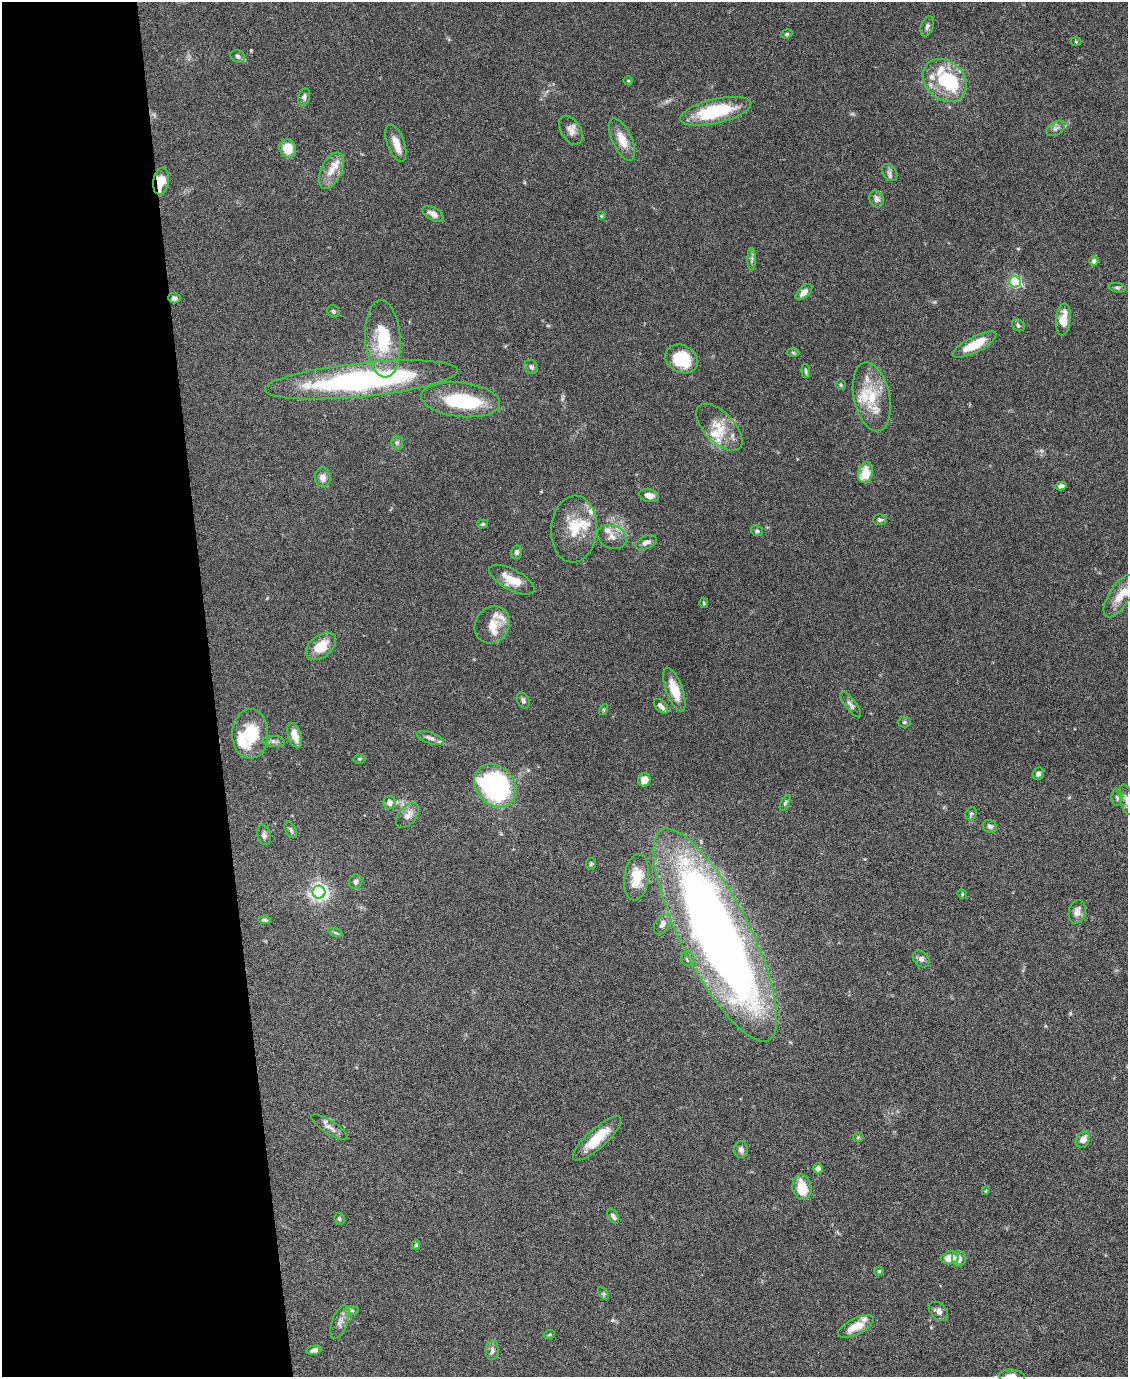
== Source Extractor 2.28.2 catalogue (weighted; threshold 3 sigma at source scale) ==
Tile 5 of 4 x 3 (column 1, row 2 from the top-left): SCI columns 3-1128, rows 1604-2978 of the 4507 x 4480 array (HDU 1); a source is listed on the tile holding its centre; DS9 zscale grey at full resolution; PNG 1130 x 1379 px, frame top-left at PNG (2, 2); each listed source drawn as its Kron ellipse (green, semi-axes under 4 px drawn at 4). Shown black and unused: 19% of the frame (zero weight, under 4 of 8 exposures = <1% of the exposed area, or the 3 px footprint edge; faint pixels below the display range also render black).
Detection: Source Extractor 2.28.2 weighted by HDU 2 'WHT'; one run over the whole footprint, this tile lists its part. Background 0.0544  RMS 0.0038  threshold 0.0155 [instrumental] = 3 sigma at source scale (4.09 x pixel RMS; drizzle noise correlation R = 1.36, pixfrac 0.8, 0.05/0.05 arcsec/px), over >= 5 px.
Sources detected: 139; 1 too faint to see at this stretch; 3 inside a brighter object's white glare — neither listed nor drawn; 21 inside a brighter listed object's ellipse — not listed separately; the other 114 listed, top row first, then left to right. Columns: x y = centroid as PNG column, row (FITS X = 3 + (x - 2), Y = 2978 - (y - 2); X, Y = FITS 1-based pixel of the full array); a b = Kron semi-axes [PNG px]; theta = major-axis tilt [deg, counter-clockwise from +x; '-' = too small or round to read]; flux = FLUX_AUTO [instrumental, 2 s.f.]
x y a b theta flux
927 26 10 6 72 1.1
787 34 6 4 23 0.45
1076 41 5 3 - 0.36
238 56 7 6 - 0.94
945 80 24 19 -44 17
628 81 4 3 - 0.3
304 97 9 5 77 0.96
715 111 36 12 13 22
1056 128 10 6 32 1.4
571 130 16 9 -59 2.5
622 140 23 9 -65 5.5
396 143 19 8 -70 4.3
288 148 9 8 - 6.3
331 171 19 10 64 4.4
890 173 9 7 -55 1.2
161 181 13 7 79 6.1
877 199 9 7 -70 1.5
433 214 11 6 -30 2.7
601 216 4 4 - 0.32
752 259 11 4 89 0.86
1094 261 4 4 - 1.5
1015 282 6 5 - 49
1117 288 9 4 -10 0.67
804 292 10 5 43 1.9
174 298 6 5 - 1
333 311 6 5 - 0.71
1063 319 16 7 84 5.7
1018 325 7 5 -34 0.75
383 339 39 17 -86 16
974 345 24 7 27 8.1
793 353 6 4 -2 0.48
682 359 17 13 -28 13
531 367 7 6 - 1.1
806 371 7 4 -85 0.54
361 380 97 17 6 88
841 385 5 5 - 0.46
872 397 35 18 -78 12
461 400 39 17 -6 24
719 427 29 15 -46 8.2
397 443 7 6 - 0.81
865 473 10 7 75 6.5
323 477 10 8 -84 2.3
1061 486 5 4 - 1.1
649 496 10 6 -13 2.5
880 520 7 5 3 0.81
483 524 5 4 - 0.53
574 529 33 23 86 11
757 531 6 5 - 0.64
612 537 15 11 -22 2.7
646 542 11 6 21 1.7
516 552 7 5 74 0.79
512 580 25 10 -28 6.8
1119 596 24 10 58 5.4
704 603 5 3 - 0.35
492 625 19 17 57 5.8
321 646 17 11 39 7.1
674 690 23 8 -70 7.8
523 701 8 6 -61 0.82
851 705 15 5 -53 1.3
661 706 9 5 -46 2
604 710 5 4 - 0.49
904 722 6 5 - 0.56
250 734 25 18 90 14
295 735 13 6 -73 4.5
430 738 14 5 -19 1.5
274 741 11 5 -6 1.1
359 759 6 4 13 0.52
1038 774 6 5 - 1.1
644 780 7 6 - 3.2
495 786 23 19 -49 73
1117 797 8 5 -87 0.82
1126 800 15 6 -77 1.6
389 803 6 6 - 1.7
785 803 8 4 65 0.65
971 814 7 5 67 0.69
408 815 14 8 50 2.7
990 826 7 6 - 1
291 830 9 5 -62 0.9
264 835 10 6 -75 1.2
591 864 6 5 - 0.55
637 877 23 12 82 9.3
356 882 7 6 - 1.1
319 892 6 6 - 150
962 894 5 4 - 0.38
1077 912 12 8 75 2.4
265 920 6 4 -6 0.68
662 924 11 7 58 1.9
335 932 7 3 -19 0.54
715 935 118 34 -63 400
688 959 7 7 - 1.4
921 959 9 7 -46 1.3
329 1127 21 6 -33 2.2
858 1137 5 4 - 0.45
597 1138 31 9 42 9.3
1083 1140 8 6 54 2.7
741 1150 8 7 - 1.4
818 1168 5 4 - 2
802 1187 13 9 -77 7.5
985 1191 4 3 - 0.27
613 1216 8 5 -58 1.1
339 1219 6 5 - 0.57
416 1245 5 4 - 0.48
950 1258 9 6 11 5.5
959 1258 8 7 - 2.4
879 1271 4 4 - 0.47
603 1293 7 4 -58 0.52
352 1310 7 4 0 0.64
938 1311 11 8 -44 1.7
340 1322 17 8 70 2.3
856 1326 19 8 26 5.7
549 1335 6 3 19 0.3
314 1350 8 4 11 1.2
492 1350 10 6 85 1.4
1012 1376 13 7 -5 3.5
Overlapping masked pixels (flux is a lower limit): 1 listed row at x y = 161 181
Isophote crosses this tile's border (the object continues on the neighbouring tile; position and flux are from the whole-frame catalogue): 2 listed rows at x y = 1126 800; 1012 1376